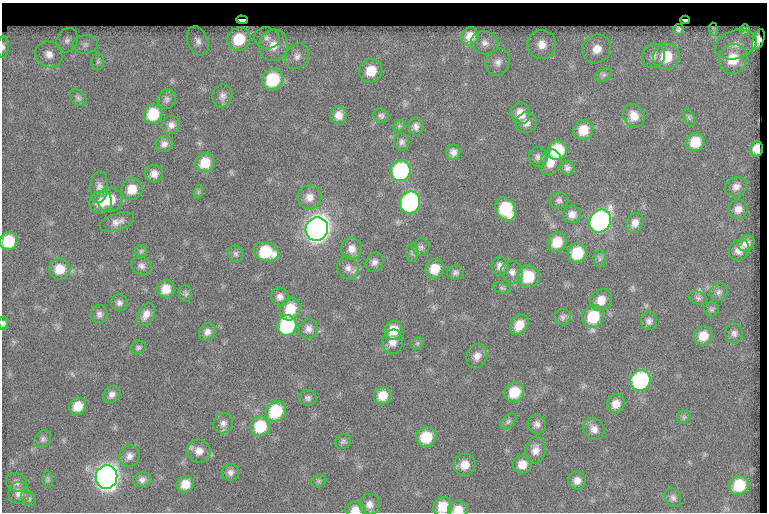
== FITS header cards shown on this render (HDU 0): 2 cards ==
NAXIS1  =                  765
NAXIS2  =                  510

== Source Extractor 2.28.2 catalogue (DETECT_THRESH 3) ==
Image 765 x 510 px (HDU 0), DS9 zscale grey, 1 PNG px = 1 image px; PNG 769 x 514 px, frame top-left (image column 1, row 510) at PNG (2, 3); each listed source drawn as its Kron ellipse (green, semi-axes under 4 px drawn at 4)
Background 107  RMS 6.9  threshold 20.7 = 3 sigma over >= 5 px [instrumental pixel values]
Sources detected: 156; all 156 listed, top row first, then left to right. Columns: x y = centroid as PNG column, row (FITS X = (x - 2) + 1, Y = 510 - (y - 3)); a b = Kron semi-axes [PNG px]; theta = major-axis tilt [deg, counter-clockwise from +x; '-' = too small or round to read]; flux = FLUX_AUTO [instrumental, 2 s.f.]
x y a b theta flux
242 20 6 3 -2 2700
685 20 4 3 - 870
678 29 5 5 - 1400
713 29 6 3 -82 530
745 30 5 5 - 1200
470 36 9 8 - 6900
267 38 13 10 -10 3300
239 39 12 11 - 17000
758 39 10 5 71 310
67 40 12 10 64 3200
198 41 15 10 -68 3500
485 43 13 11 -16 4900
85 44 12 9 5 3100
542 44 14 14 - 7200
736 44 21 14 16 10000
274 45 16 14 69 8100
3 47 11 5 88 1600
597 49 15 13 52 7500
49 54 14 12 -31 5400
297 56 13 11 55 3800
654 56 12 11 - 3600
666 57 14 12 46 17000
733 59 15 14 - 15000
98 62 8 6 89 1400
498 62 14 11 67 4100
371 71 12 11 - 10000
604 75 9 6 27 1400
273 79 11 10 - 26000
222 96 11 10 - 2500
78 98 9 6 -46 1400
167 99 10 9 - 1900
521 113 11 9 -77 6000
153 114 10 9 - 16000
339 115 9 8 - 3800
381 116 8 7 - 1200
634 116 12 10 -58 5100
689 118 9 5 -64 1100
526 122 10 10 - 3200
171 125 9 8 - 2400
399 126 6 5 - 880
416 126 9 7 -88 2100
583 130 10 9 - 8300
402 142 9 7 -89 1600
695 142 9 9 - 10000
164 144 8 8 - 2100
757 149 7 6 - 4000
557 150 10 9 - 22000
453 152 7 7 - 2500
538 157 10 9 - 2100
550 162 13 10 67 5900
205 163 10 9 - 10000
567 168 7 6 - 1600
401 171 10 10 - 61000
154 174 9 8 - 3200
99 187 15 9 87 3100
736 187 11 9 30 2700
132 189 11 10 - 7700
198 192 7 4 71 870
309 197 12 12 - 4100
110 200 12 12 - 10000
559 200 9 8 - 1600
101 202 11 11 - 7100
410 202 11 10 - 91000
506 209 12 9 -61 25000
738 209 10 9 - 3400
572 214 9 8 - 3100
600 221 12 10 56 160000
117 222 18 8 17 3400
635 223 10 8 66 3500
317 229 12 11 - 540000
9 241 9 8 - 16000
557 242 10 9 - 10000
746 243 9 7 40 2900
421 247 8 8 - 1500
352 249 11 10 - 3900
739 250 11 9 48 3900
141 251 6 6 - 940
266 252 13 9 -16 20000
412 253 9 6 87 1200
577 253 10 9 - 16000
236 254 8 7 - 1300
600 259 8 6 -90 1200
374 262 10 8 59 2200
141 266 11 8 -20 2200
500 266 10 8 89 3000
348 268 12 10 -64 3100
60 269 10 10 - 8400
435 269 10 9 - 8000
512 272 11 10 - 3100
455 273 8 7 - 1400
528 277 11 11 - 16000
502 288 9 5 -15 1100
166 289 9 8 - 6800
719 292 9 8 - 1800
186 293 8 6 -85 1200
280 297 9 8 - 2200
698 298 9 6 -19 1400
601 300 11 10 - 5900
119 303 8 8 - 1900
290 309 11 10 - 12000
711 309 7 7 - 1000
99 314 9 8 - 1900
146 314 12 8 61 3700
563 317 8 8 - 1700
593 317 11 10 - 19000
649 321 9 8 - 1900
3 323 7 5 84 1000
287 325 10 9 - 43000
519 325 11 8 54 6600
308 329 10 9 - 2900
393 330 9 9 - 8400
207 332 9 8 - 2500
734 333 10 8 -85 2100
703 336 10 9 - 6600
393 342 12 10 83 4100
417 343 7 5 44 900
138 347 8 6 29 1100
477 356 12 10 68 3700
640 380 10 10 - 70000
514 392 10 9 - 12000
112 394 9 7 33 2300
383 395 9 8 - 7400
308 398 9 7 -6 1500
616 404 9 8 - 4600
78 406 9 8 - 7200
276 411 11 9 50 24000
684 417 7 6 - 1000
508 421 9 6 45 1400
223 423 10 9 - 2400
537 424 9 9 - 2300
260 426 10 9 - 18000
594 429 11 10 - 3500
426 437 10 9 - 14000
43 439 9 7 50 1500
343 441 8 7 - 1200
535 450 13 10 78 4000
199 451 12 11 - 4700
129 456 11 10 - 2700
522 464 9 9 - 5200
465 465 11 10 - 5700
230 472 9 8 - 2100
106 477 12 11 - 410000
48 480 8 5 -85 870
142 480 9 7 15 1900
319 481 8 6 21 980
577 481 9 9 - 3200
16 483 11 9 -30 2000
185 484 8 8 - 6000
739 485 10 9 - 17000
19 493 11 10 - 3700
29 498 9 6 -52 1100
673 498 10 7 -62 1700
369 504 10 10 - 3300
443 507 10 9 - 10000
458 509 10 8 6 5700
355 510 10 8 5 4600
At the frame edge (FLAGS 8, measured only in part): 5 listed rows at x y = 3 47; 3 323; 443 507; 458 509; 355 510